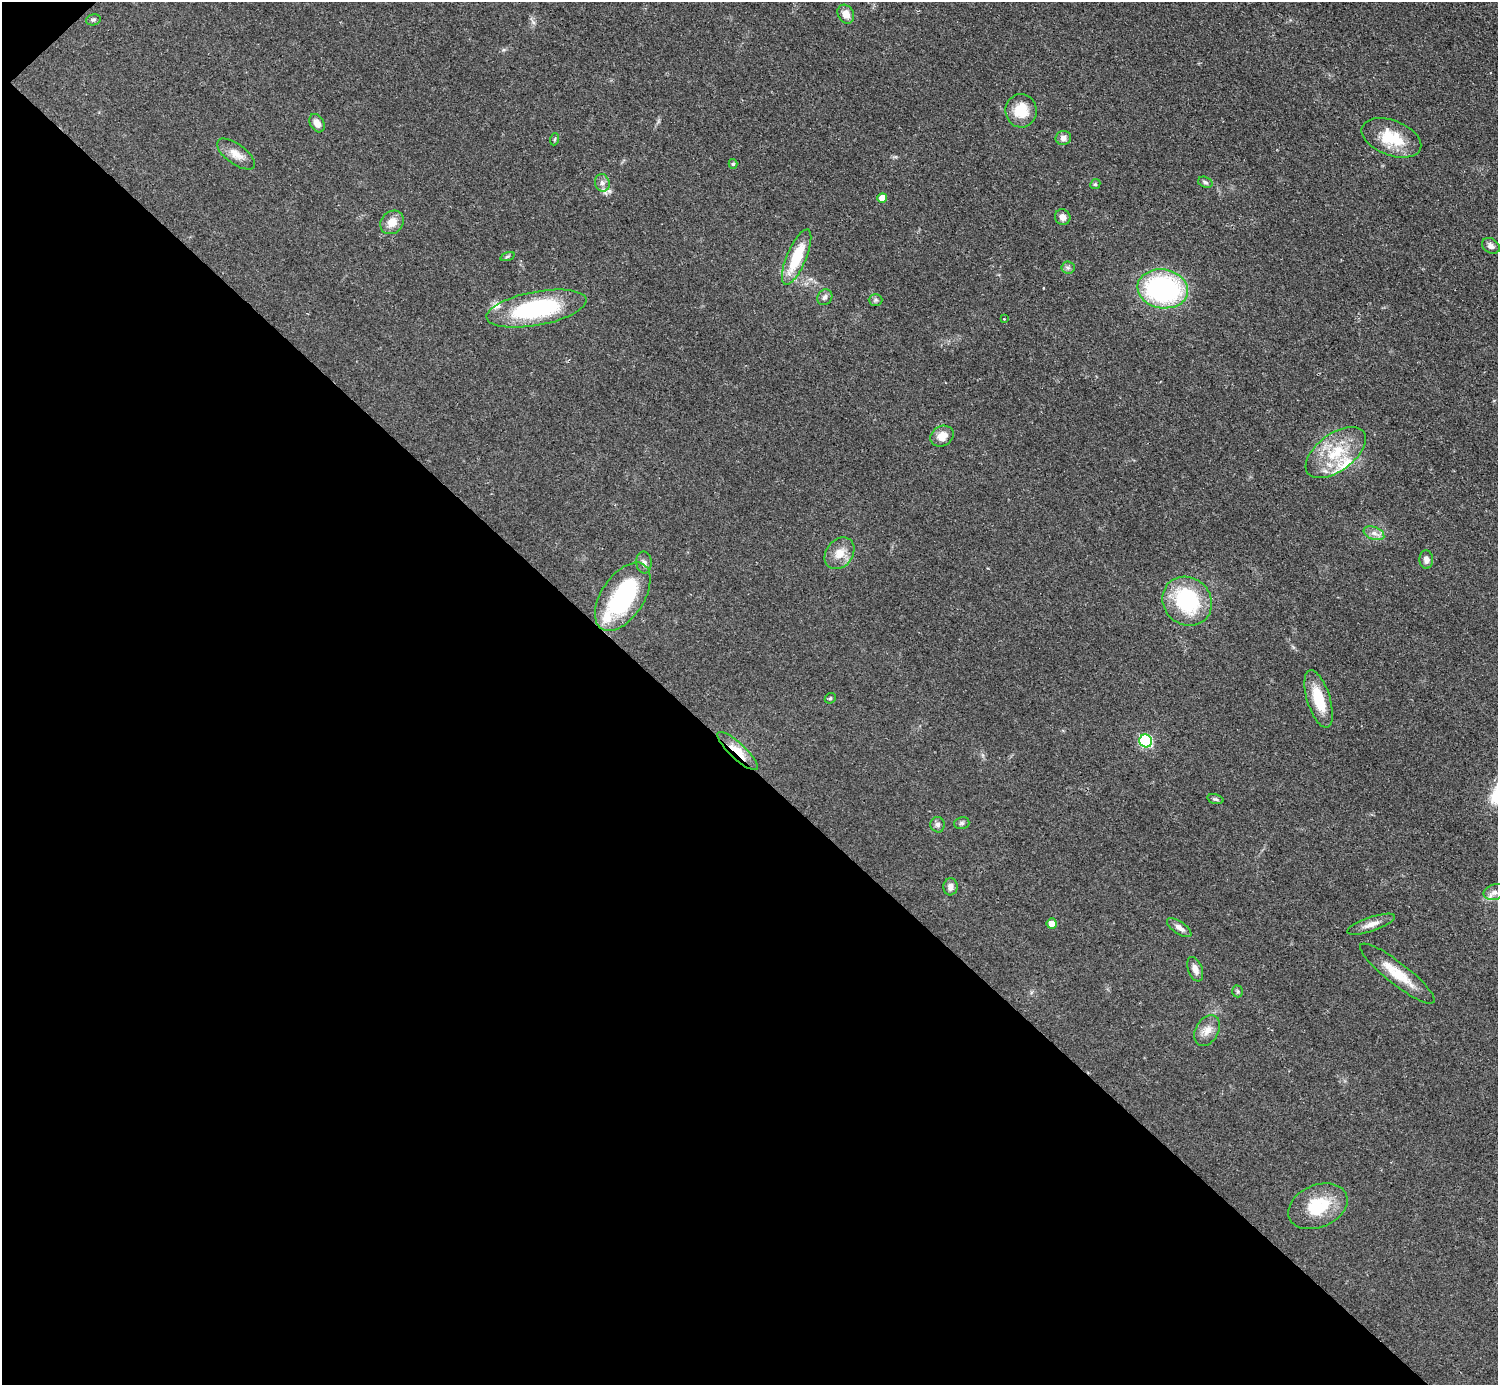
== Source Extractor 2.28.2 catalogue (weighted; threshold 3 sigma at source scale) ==
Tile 9 of 4 x 4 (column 1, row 3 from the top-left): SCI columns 6-1501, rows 1690-3072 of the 5993 x 5993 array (HDU 1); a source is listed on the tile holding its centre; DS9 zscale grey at full resolution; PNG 1500 x 1387 px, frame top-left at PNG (2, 2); each listed source drawn as its Kron ellipse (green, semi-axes under 4 px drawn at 4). Shown black and unused: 45% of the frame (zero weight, under 2 of 3 exposures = <1% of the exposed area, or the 3 px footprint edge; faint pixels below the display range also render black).
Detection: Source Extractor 2.28.2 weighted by HDU 2 'WHT'; one run over the whole footprint, this tile lists its part. Background 0.0509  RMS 0.0071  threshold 0.0321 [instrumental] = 3 sigma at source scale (4.5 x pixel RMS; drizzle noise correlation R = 1.50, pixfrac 1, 0.05/0.05 arcsec/px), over >= 5 px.
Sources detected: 56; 2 inside a brighter object's white glare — neither listed nor drawn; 5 inside a brighter listed object's ellipse — not listed separately; the other 49 listed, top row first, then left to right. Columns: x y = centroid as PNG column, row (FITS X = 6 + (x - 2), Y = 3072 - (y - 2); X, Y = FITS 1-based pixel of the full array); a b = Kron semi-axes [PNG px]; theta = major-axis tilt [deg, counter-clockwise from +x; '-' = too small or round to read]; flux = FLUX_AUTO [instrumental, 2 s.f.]
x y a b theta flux
846 14 10 8 -60 6.3
93 20 7 5 14 1.4
1021 111 16 16 - 18
317 123 10 6 -59 4.9
1063 138 8 7 - 3.4
1391 138 31 17 -21 25
555 139 6 4 71 0.94
236 154 22 10 -36 8
733 164 5 4 - 1.1
1205 182 7 5 -18 1.3
602 183 9 7 -72 3.2
1095 184 5 4 - 0.96
882 198 5 5 - 8.1
1063 217 8 7 - 4.3
392 222 13 11 44 8.2
1491 246 9 7 -34 3.4
508 256 7 3 19 1
797 257 30 9 67 30
1068 268 6 6 - 1.8
1163 289 25 19 -9 130
825 297 8 7 - 2.7
876 300 7 6 - 1.5
536 308 51 17 11 80
1004 319 3 2 - 0.69
942 436 12 10 29 7.7
1336 452 35 18 37 32
1374 533 11 6 -21 3.6
840 553 17 13 52 10
1426 560 9 6 -85 3.8
644 562 11 7 -85 3
623 597 38 21 56 92
1187 601 26 23 -42 65
830 698 6 4 42 0.97
1319 699 30 11 -72 22
1146 741 6 6 - 86
738 751 26 7 -43 15
1215 799 8 4 -16 1.3
962 823 8 6 15 1.6
938 825 8 7 - 2.4
950 887 8 7 - 3.8
1494 892 11 7 17 3.6
1052 923 5 5 - 5.9
1371 924 25 7 19 6.2
1179 928 14 6 -35 3.8
1195 969 13 7 -69 4.6
1397 974 46 11 -38 19
1238 991 6 5 - 1.1
1207 1030 16 11 60 7
1318 1206 31 21 23 31
Overlapping masked pixels (flux is a lower limit): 1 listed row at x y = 738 751